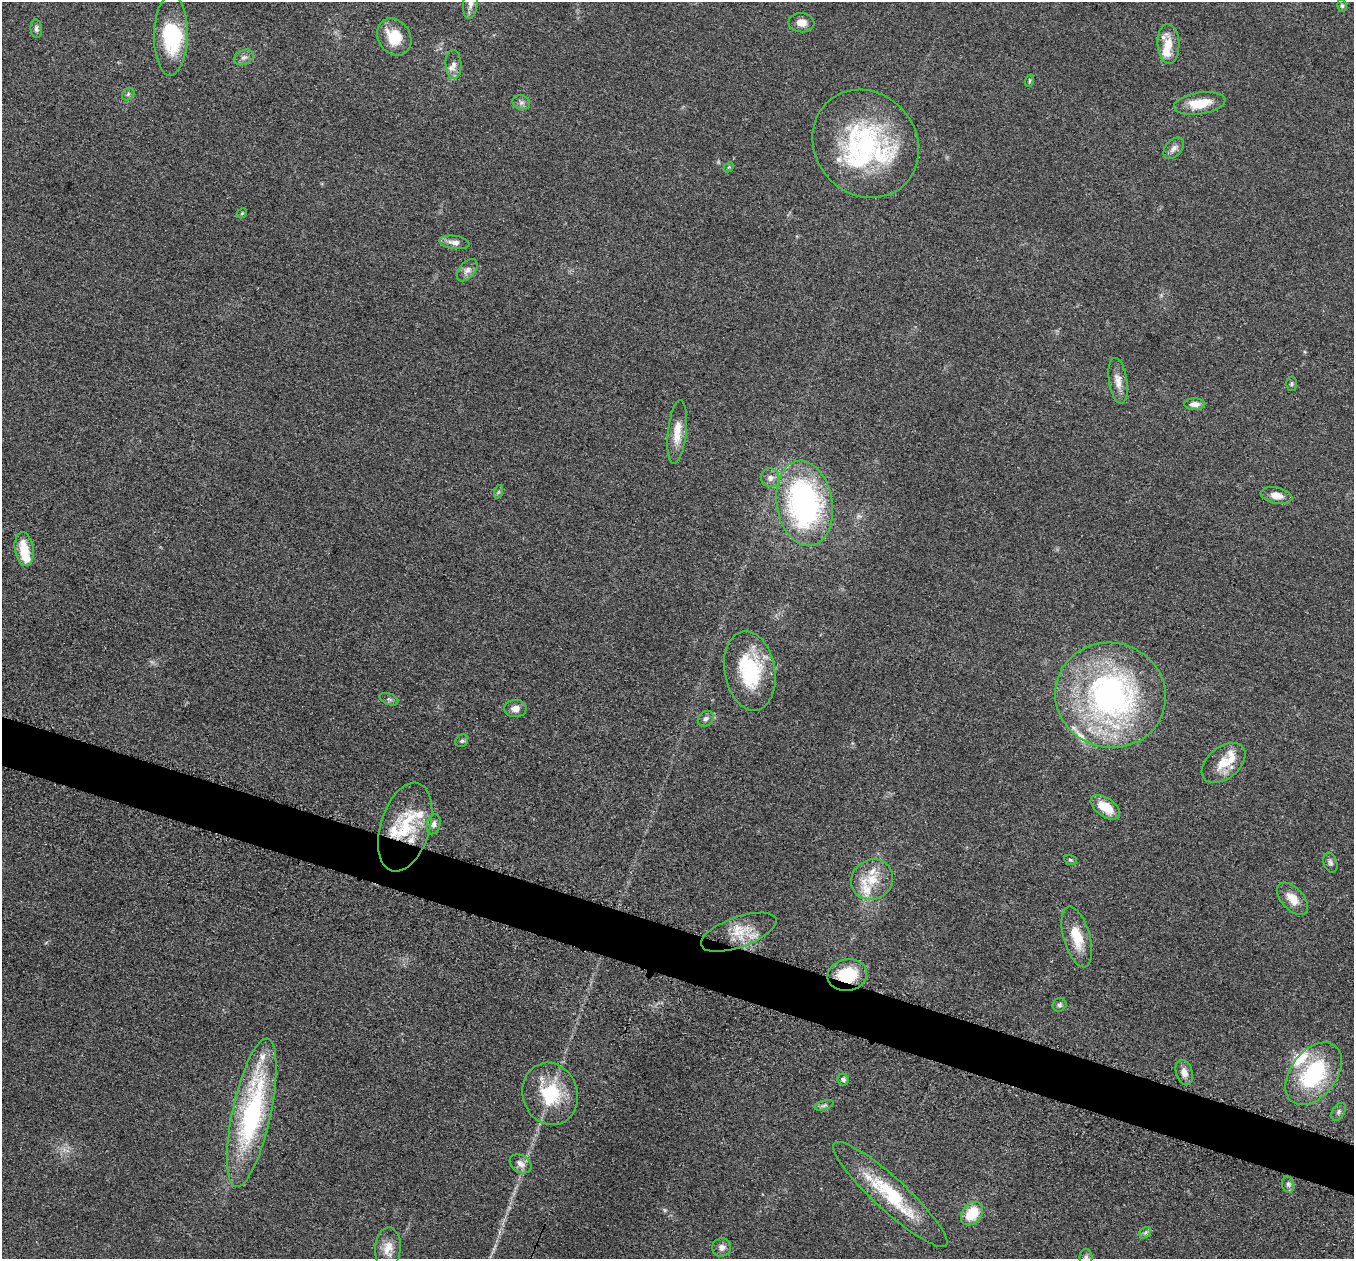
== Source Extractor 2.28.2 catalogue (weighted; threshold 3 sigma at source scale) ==
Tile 6 of 4 x 4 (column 2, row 2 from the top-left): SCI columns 1385-2736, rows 2711-3967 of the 5457 x 5503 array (HDU 1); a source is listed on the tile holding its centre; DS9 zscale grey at full resolution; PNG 1356 x 1261 px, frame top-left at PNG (2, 2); each listed source drawn as its Kron ellipse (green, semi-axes under 4 px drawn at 4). Shown black and unused: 4% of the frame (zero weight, under 3 of 5 exposures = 4% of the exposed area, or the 3 px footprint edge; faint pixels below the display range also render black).
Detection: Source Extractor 2.28.2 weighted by HDU 2 'WHT'; one run over the whole footprint, this tile lists its part. Background 0.054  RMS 0.006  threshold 0.0268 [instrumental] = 3 sigma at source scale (4.5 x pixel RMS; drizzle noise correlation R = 1.50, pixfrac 1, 0.05/0.05 arcsec/px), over >= 5 px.
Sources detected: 75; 2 inside a brighter object's white glare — neither listed nor drawn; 12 inside a brighter listed object's ellipse — not listed separately; the other 61 listed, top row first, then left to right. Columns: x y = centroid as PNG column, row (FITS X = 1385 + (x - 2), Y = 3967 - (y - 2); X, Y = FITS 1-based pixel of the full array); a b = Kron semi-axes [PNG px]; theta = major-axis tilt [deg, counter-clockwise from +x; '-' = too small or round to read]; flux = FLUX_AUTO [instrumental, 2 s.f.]
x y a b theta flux
470 4 14 7 82 3
1342 6 6 5 - 0.98
801 23 13 9 -4 5.1
36 29 9 5 -83 1.7
171 35 40 17 89 39
394 37 20 16 -55 15
1168 44 20 11 -88 11
244 57 10 7 25 2.6
453 64 14 8 -86 3.7
1029 81 6 4 71 0.83
128 94 7 5 46 1.2
521 102 9 7 -20 2.1
1200 103 26 11 9 13
866 144 56 50 -49 97
1174 148 12 8 49 3.1
729 167 6 4 45 0.75
242 213 6 4 45 0.81
454 242 15 6 -7 3.6
467 270 13 7 49 3.2
1118 381 23 9 -81 5.9
1291 384 7 5 89 1.1
1195 404 10 6 1 3.4
677 432 32 9 84 10
770 478 10 9 - 3.3
498 492 7 4 71 1
1276 495 16 8 -11 5.8
804 503 43 28 -80 160
24 549 17 9 -82 12
750 671 40 25 -80 43
1110 695 55 52 -15 190
389 699 10 5 -21 1.5
515 708 11 8 2 4.1
706 719 8 7 - 2
462 741 7 5 42 1.3
1224 763 25 15 39 12
1105 807 17 9 -35 13
434 824 10 6 75 2.5
405 827 46 25 73 35
1070 860 6 5 - 1
1330 863 10 6 -72 1.9
872 880 21 19 34 16
1293 899 19 11 -47 8.9
739 932 40 15 20 15
1077 937 31 13 -74 15
847 975 20 15 9 24
1059 1005 7 6 - 1.7
1184 1072 13 8 -74 4.5
1313 1074 35 23 53 57
843 1079 6 5 - 1.6
550 1094 31 27 -71 32
824 1105 10 4 19 1.4
1339 1112 10 6 60 1.8
252 1113 76 19 78 110
521 1164 11 8 -31 3.9
1288 1184 8 6 -74 1.7
890 1194 76 16 -42 43
972 1213 13 9 51 17
1145 1233 6 5 - 1.4
722 1247 9 9 - 3.1
388 1248 21 13 85 7.7
1086 1257 8 6 -88 1.7
Overlapping masked pixels (flux is a lower limit): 2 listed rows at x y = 405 827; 847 975
Isophote crosses this tile's border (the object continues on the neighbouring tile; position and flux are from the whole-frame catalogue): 2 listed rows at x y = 470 4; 1086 1257